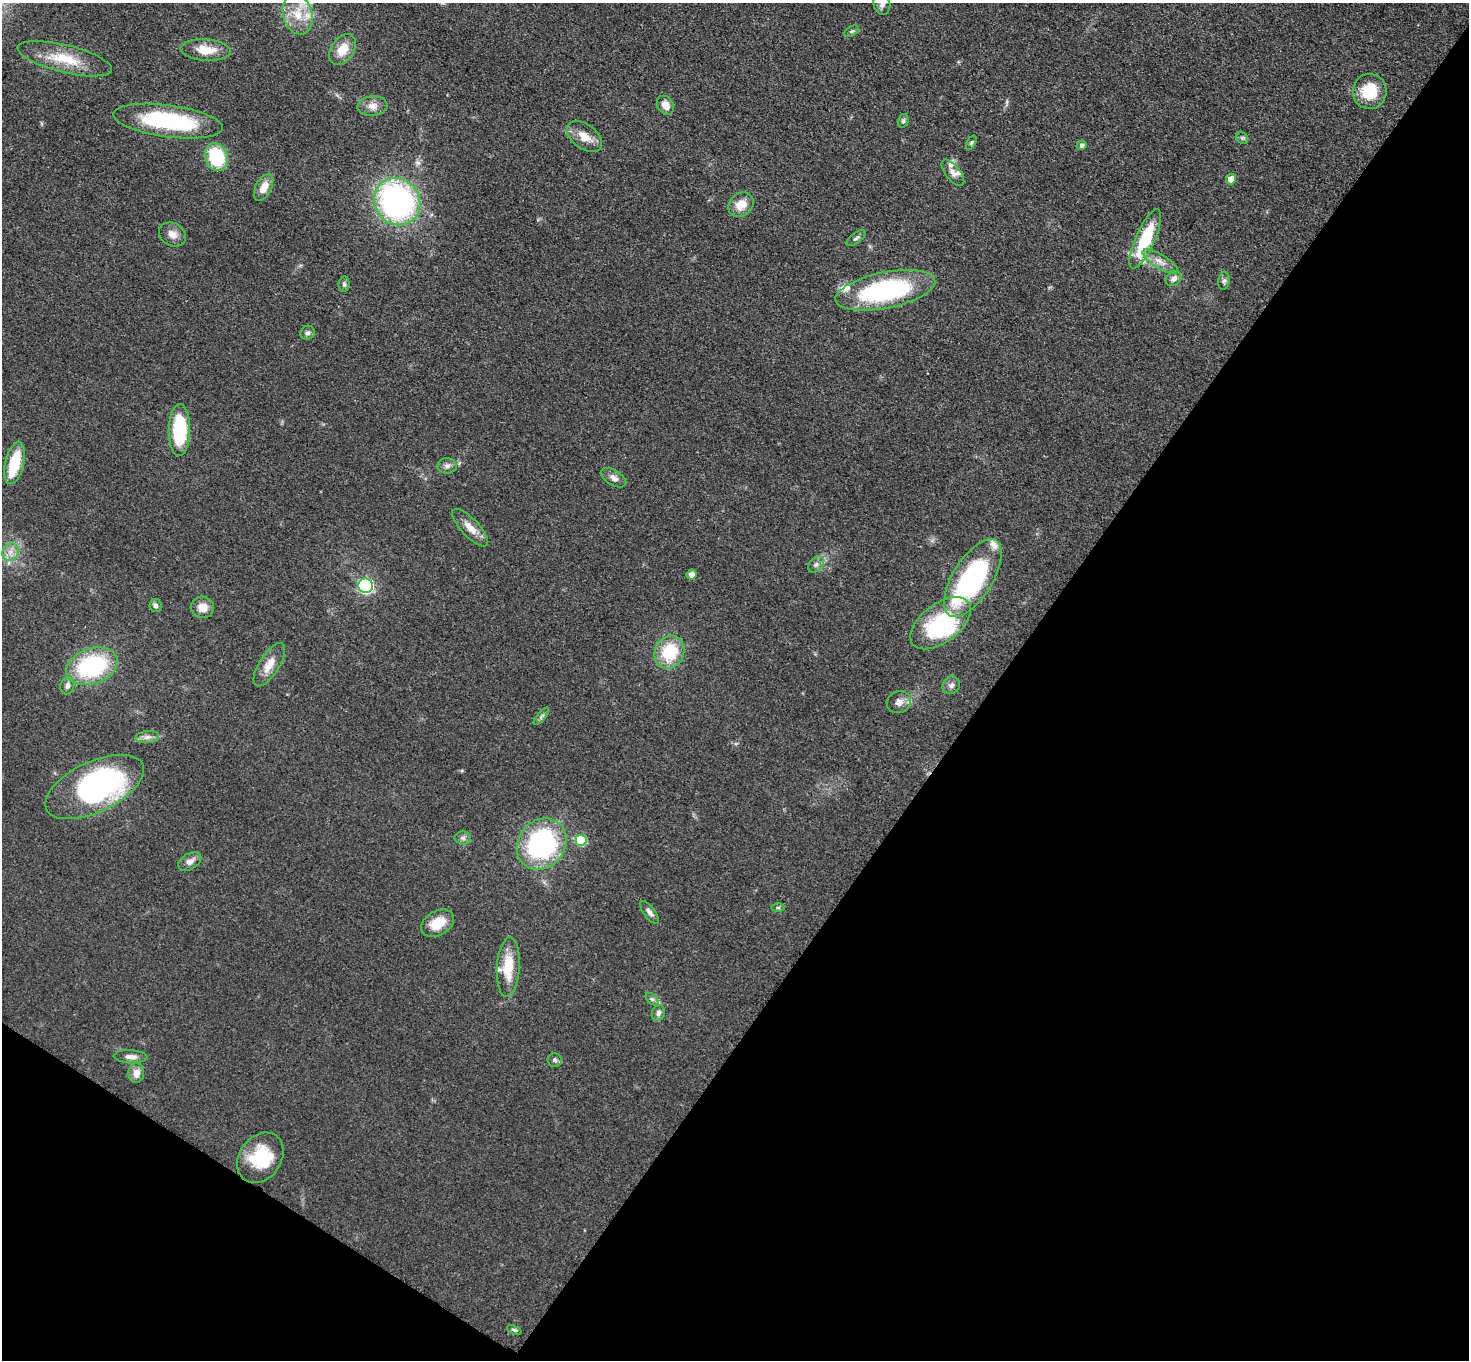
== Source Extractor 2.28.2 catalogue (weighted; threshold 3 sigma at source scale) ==
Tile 15 of 4 x 4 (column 3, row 4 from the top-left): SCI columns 2949-4415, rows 162-1519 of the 5892 x 5898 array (HDU 1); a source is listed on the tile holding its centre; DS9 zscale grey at full resolution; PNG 1471 x 1362 px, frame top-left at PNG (2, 3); each listed source drawn as its Kron ellipse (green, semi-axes under 4 px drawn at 4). Shown black and unused: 37% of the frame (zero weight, under 3 of 5 exposures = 1% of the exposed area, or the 3 px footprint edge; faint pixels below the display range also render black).
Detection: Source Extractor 2.28.2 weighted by HDU 2 'WHT'; one run over the whole footprint, this tile lists its part. Background 0.0481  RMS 0.0054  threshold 0.0242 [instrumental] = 3 sigma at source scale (4.5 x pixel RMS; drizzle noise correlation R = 1.50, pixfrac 1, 0.05/0.05 arcsec/px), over >= 5 px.
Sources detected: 79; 4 inside a brighter object's white glare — neither listed nor drawn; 8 inside a brighter listed object's ellipse — not listed separately; the other 67 listed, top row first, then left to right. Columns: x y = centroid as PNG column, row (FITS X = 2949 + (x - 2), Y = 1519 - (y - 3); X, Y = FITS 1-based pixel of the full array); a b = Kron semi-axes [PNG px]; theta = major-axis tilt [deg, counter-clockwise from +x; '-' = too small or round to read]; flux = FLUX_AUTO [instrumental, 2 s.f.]
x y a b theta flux
882 4 10 8 -72 2.4
298 14 20 14 -74 12
852 31 8 4 31 0.99
343 49 17 11 56 9.6
206 50 25 10 -4 10
65 59 48 13 -14 19
1370 91 17 17 - 19
665 105 10 7 -55 5
372 106 15 9 3 4.4
168 121 55 16 -8 58
903 121 7 5 74 1.1
584 136 20 12 -37 7.4
1242 138 6 5 - 1
971 143 8 4 59 0.99
1082 145 5 4 - 1.3
216 157 14 11 -68 31
953 173 16 7 -52 3.1
1231 179 5 5 - 8.4
264 187 14 8 63 6.2
397 202 24 22 -51 130
741 205 14 11 37 8.1
172 234 14 11 -32 4.3
856 238 11 5 38 1.4
1145 239 32 9 66 31
1160 262 20 7 -31 5
1174 279 8 7 - 2.6
1224 281 9 5 80 1.5
344 284 8 5 81 1.3
885 290 51 18 11 83
308 333 7 6 - 1.6
179 430 26 10 89 37
14 463 21 9 77 21
447 466 9 7 0 2.2
614 478 14 7 -31 2.8
470 528 24 9 -47 6.3
10 552 9 8 - 3.6
816 565 9 6 48 1.9
692 574 5 5 - 4.5
973 578 44 20 58 95
365 586 7 7 - 91
155 605 6 6 - 1.6
202 607 11 11 - 5.7
941 623 35 19 37 48
669 652 17 14 65 25
269 665 25 10 58 7.5
92 666 26 17 19 58
951 685 9 8 - 2.2
67 686 9 7 69 2.3
899 702 12 10 25 3.7
541 716 11 4 50 1.3
147 737 12 6 5 2.6
95 787 53 25 25 120
463 838 8 6 -1 1.5
581 840 5 5 - 27
542 844 27 23 51 84
190 861 12 8 32 3.1
778 907 6 4 0 0.79
649 912 14 5 -53 2.1
438 923 18 12 29 11
508 967 30 11 86 16
652 999 7 4 -44 1.2
658 1013 8 6 76 1.9
130 1057 17 6 -2 3.1
554 1060 7 7 - 1.7
136 1073 10 8 85 4.4
260 1158 27 21 54 24
514 1330 8 4 -24 0.92
Isophote crosses this tile's border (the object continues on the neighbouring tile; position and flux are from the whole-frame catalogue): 1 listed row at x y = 882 4